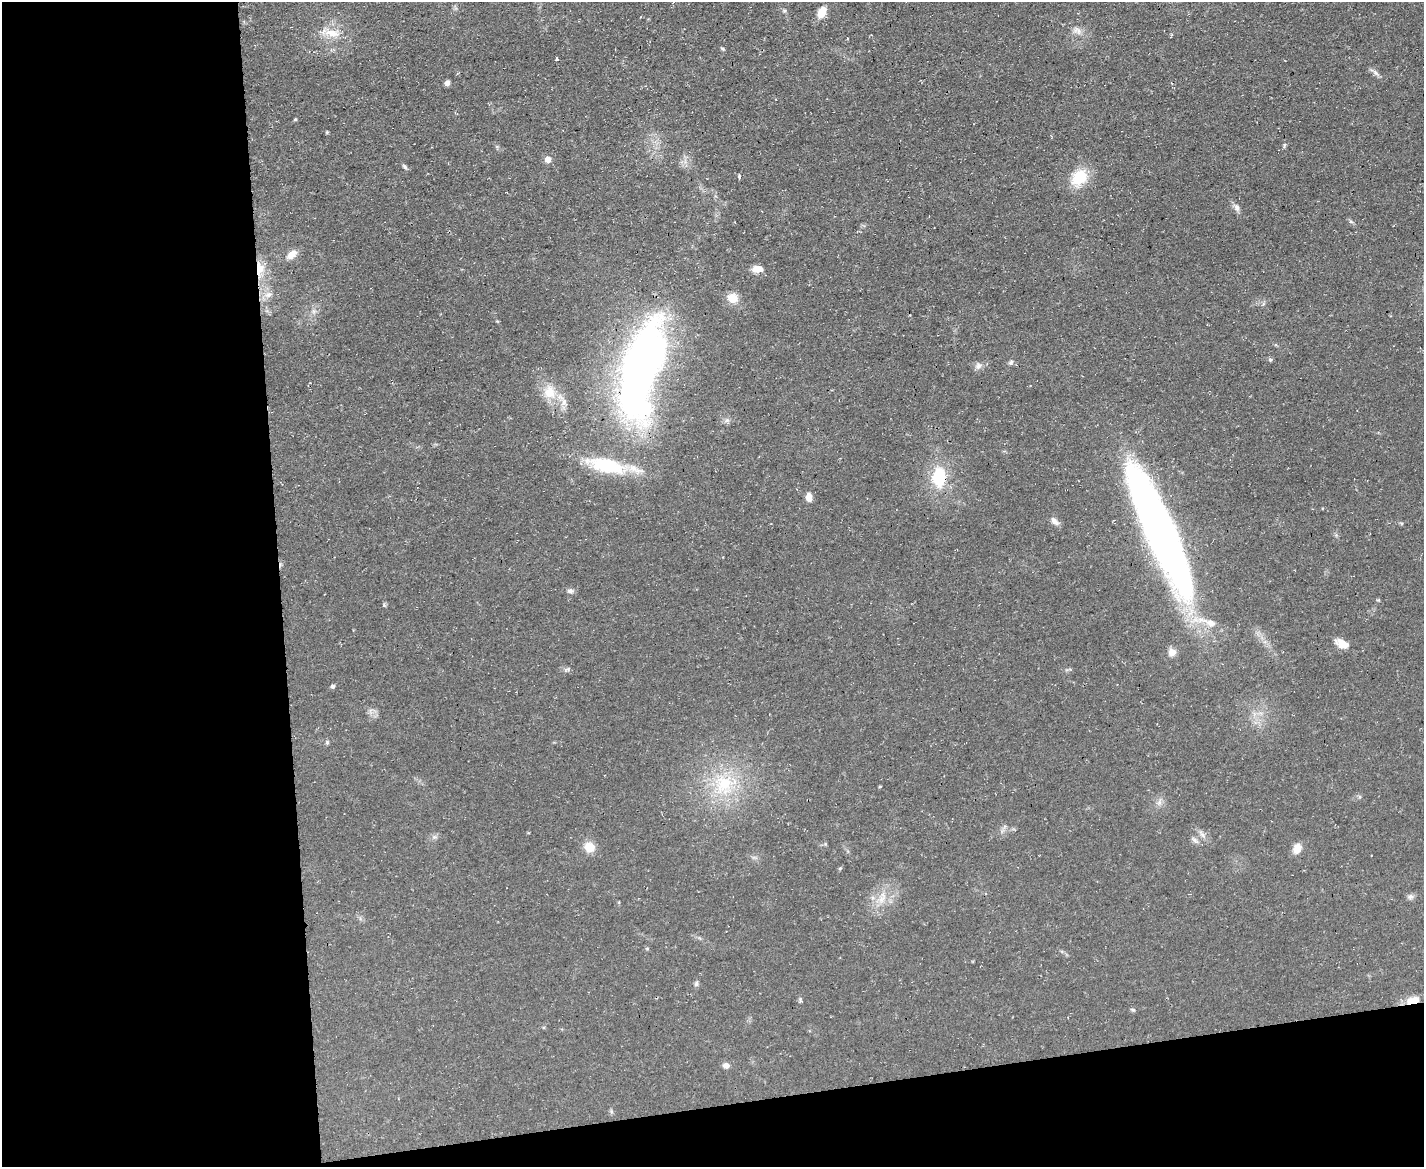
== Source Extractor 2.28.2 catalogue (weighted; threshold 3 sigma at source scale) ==
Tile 10 of 3 x 4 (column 1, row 4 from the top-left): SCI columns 130-1551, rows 1-1165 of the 4641 x 4660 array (HDU 1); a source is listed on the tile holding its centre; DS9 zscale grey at full resolution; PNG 1426 x 1169 px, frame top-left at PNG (2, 2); no overlay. Shown black and unused: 25% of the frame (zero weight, under 3 of 4 exposures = <1% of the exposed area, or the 3 px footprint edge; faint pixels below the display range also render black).
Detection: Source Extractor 2.28.2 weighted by HDU 2 'WHT'; one run over the whole footprint, this tile lists its part. Background 0.0603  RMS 0.0071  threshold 0.0321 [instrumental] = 3 sigma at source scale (4.5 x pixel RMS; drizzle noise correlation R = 1.50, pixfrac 1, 0.05/0.05 arcsec/px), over >= 5 px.
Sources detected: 54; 1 inside a brighter listed object's ellipse — not listed separately; the other 53 listed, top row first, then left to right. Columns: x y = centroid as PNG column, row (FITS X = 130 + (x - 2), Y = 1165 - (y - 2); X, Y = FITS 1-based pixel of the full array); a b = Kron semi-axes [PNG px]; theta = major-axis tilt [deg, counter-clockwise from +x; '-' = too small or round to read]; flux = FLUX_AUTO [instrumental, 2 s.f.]
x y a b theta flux
822 12 10 7 62 12
1077 30 13 8 -37 4.3
332 33 22 10 -10 11
847 38 3 3 - 0.59
723 49 5 4 - 1.1
556 58 3 3 - 94
1375 73 11 6 -49 2.4
447 83 6 5 - 2.5
295 119 4 4 - 0.71
327 132 4 3 - 0.81
1284 145 8 3 77 1
548 159 5 5 - 7.7
405 167 9 4 -45 1.4
739 176 4 3 - 2.3
1079 177 18 14 46 23
1237 208 9 7 -56 2.9
1351 222 6 4 -19 1.1
292 254 14 8 40 6.5
260 268 19 10 -88 11
757 269 12 7 -2 6.7
268 295 10 7 11 4.1
733 298 10 10 - 9.7
1270 360 6 5 - 1
1011 363 7 5 50 1.5
978 366 9 8 - 2.9
641 370 101 32 75 490
549 392 18 16 -83 14
564 402 12 7 77 4.2
727 420 7 4 19 1.5
606 465 47 17 -13 46
939 477 17 11 90 35
809 497 9 6 -86 5.5
1055 521 12 7 -46 3.6
1160 530 112 21 -66 560
570 591 8 6 -5 2.1
1342 644 17 9 -28 7.8
1172 652 9 8 - 5.1
567 669 7 4 1 1.4
333 686 4 4 - 2.1
327 742 5 5 - 1
724 784 26 22 55 35
1202 835 12 6 -48 3
1194 840 9 6 -27 2.2
590 847 10 9 - 12
1297 848 12 9 62 6.8
840 868 6 3 19 0.71
1410 897 8 7 - 2.1
881 899 12 8 64 6.1
696 984 7 6 - 1.6
800 1000 8 4 -81 1.1
1414 1000 16 8 13 9.1
1133 1010 7 4 -16 1.1
726 1065 7 6 - 3.5
Overlapping masked pixels (flux is a lower limit): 5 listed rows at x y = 260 268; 641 370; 939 477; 1160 530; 1414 1000